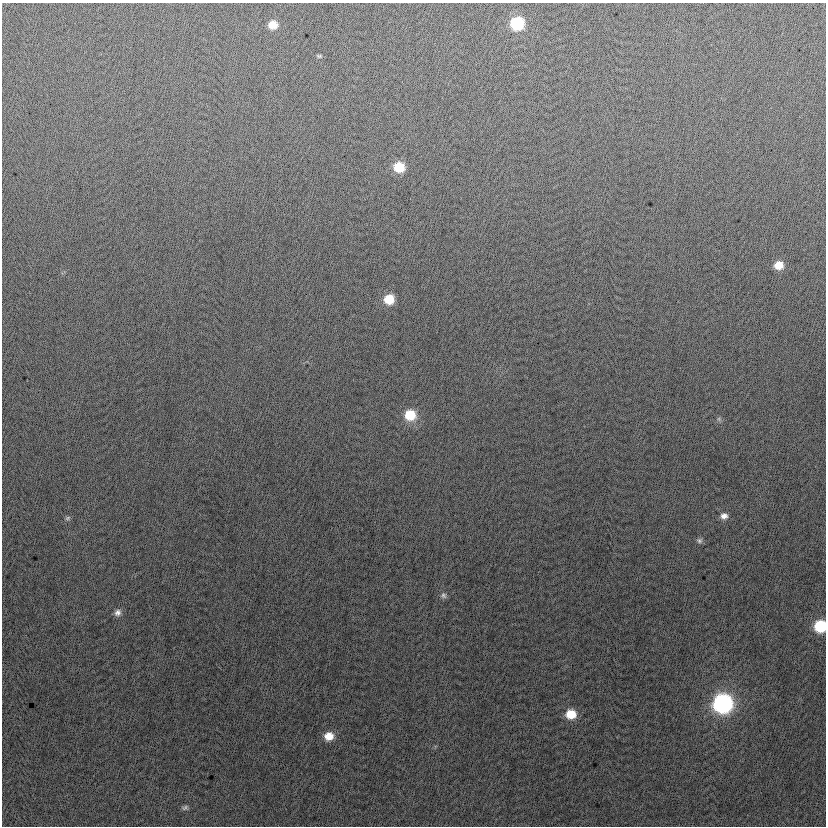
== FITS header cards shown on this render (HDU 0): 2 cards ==
NAXIS1  =                  824
NAXIS2  =                  824

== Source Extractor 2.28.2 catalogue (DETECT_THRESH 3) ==
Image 824 x 824 px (HDU 0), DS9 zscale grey, 1 PNG px = 1 image px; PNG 828 x 828 px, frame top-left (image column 1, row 824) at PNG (2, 3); no overlay
Background 0.934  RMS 13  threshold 37.7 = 3 sigma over >= 5 px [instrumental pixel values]
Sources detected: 18; all 18 listed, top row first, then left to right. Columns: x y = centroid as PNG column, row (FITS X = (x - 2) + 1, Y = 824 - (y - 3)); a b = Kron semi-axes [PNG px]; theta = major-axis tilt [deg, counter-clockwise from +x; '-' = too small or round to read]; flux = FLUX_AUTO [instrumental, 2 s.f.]
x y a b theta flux
517 23 9 9 - 61000
273 25 9 8 - 12000
319 56 7 4 -9 1300
399 167 9 8 - 26000
779 265 9 8 - 13000
389 299 9 9 - 21000
410 415 11 10 - 26000
719 419 6 5 - 1600
724 516 9 8 - 5200
68 518 8 5 28 1800
699 541 8 7 - 2400
443 595 8 8 - 2800
118 613 9 8 - 4400
820 626 8 8 - 51000
723 703 11 10 - 280000
571 714 9 9 - 19000
329 736 9 8 - 12000
185 808 9 6 17 2100
At the frame edge (FLAGS 8, measured only in part): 1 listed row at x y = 820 626